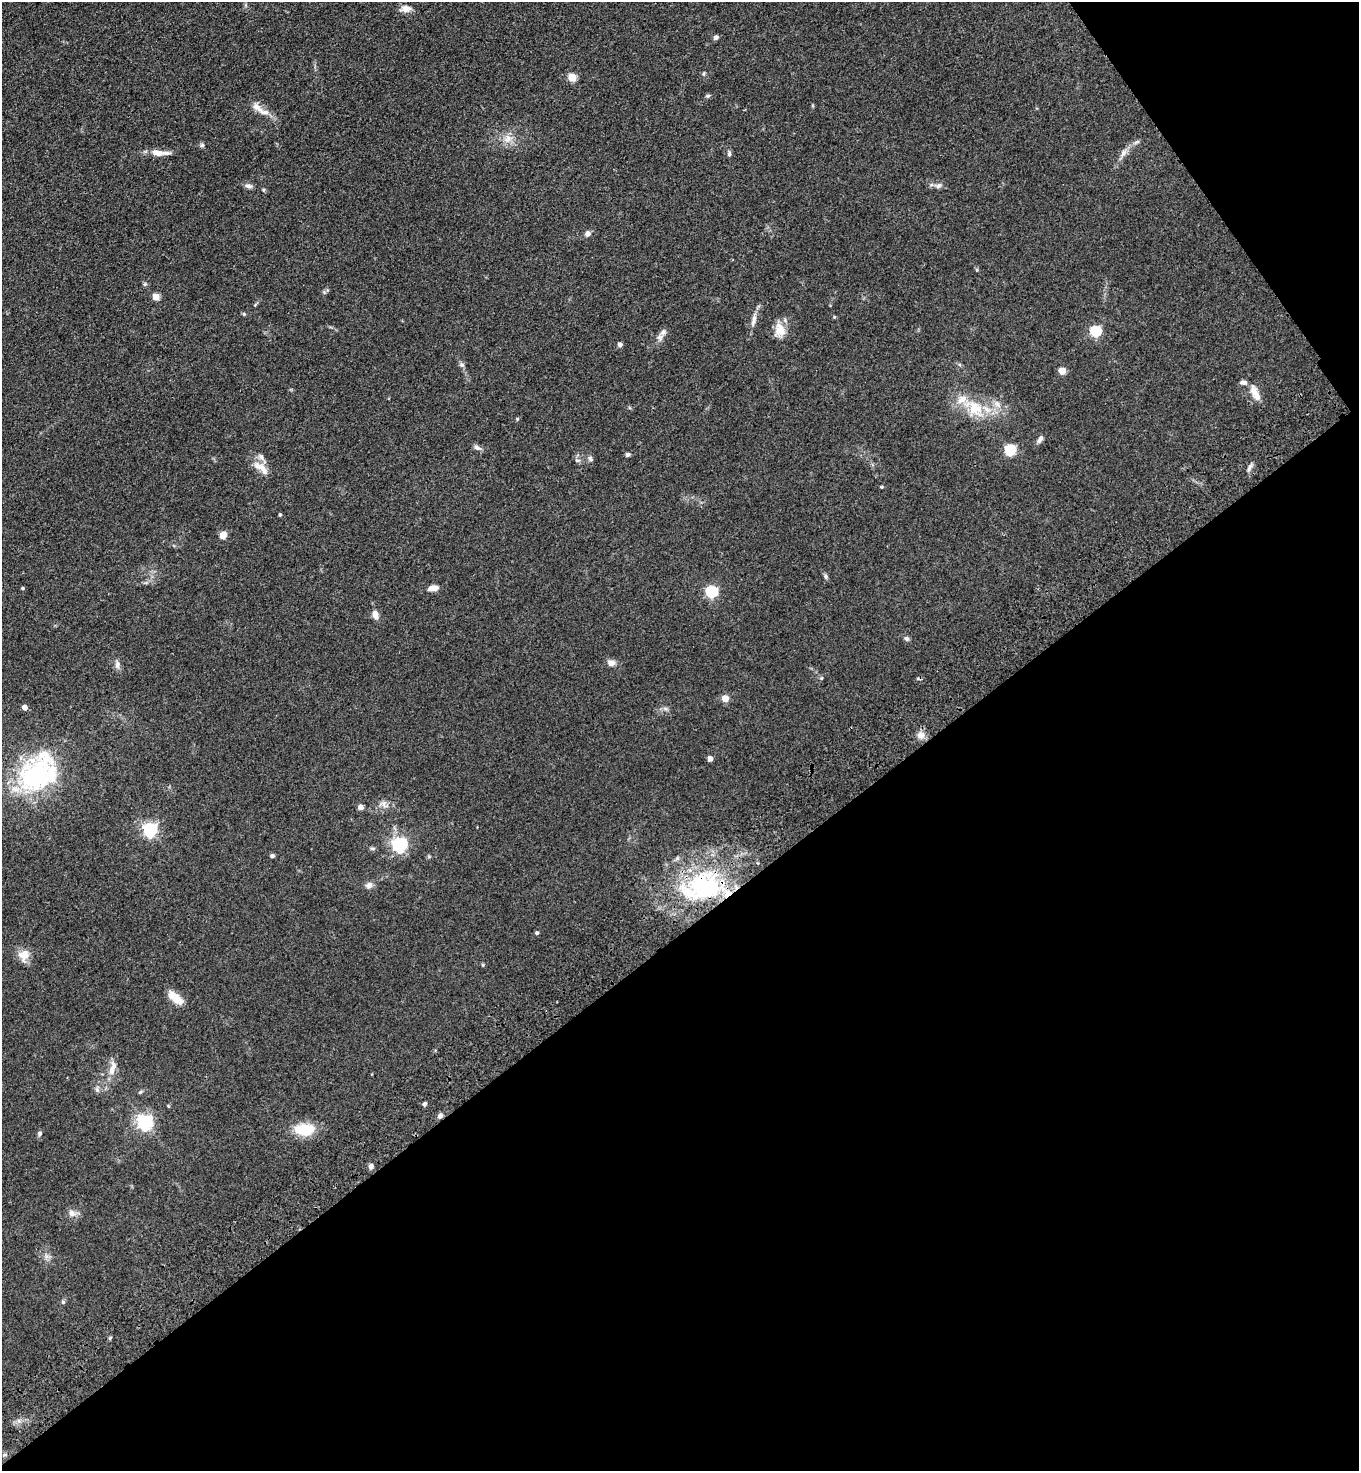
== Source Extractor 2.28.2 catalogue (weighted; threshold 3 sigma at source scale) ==
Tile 12 of 4 x 4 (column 4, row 3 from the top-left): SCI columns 4444-5800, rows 1569-3037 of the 6036 x 6074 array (HDU 1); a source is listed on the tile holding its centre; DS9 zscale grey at full resolution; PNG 1361 x 1473 px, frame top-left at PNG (2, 2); no overlay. Shown black and unused: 40% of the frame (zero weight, under 3 of 4 exposures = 6% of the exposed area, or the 3 px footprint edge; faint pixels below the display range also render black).
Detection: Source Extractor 2.28.2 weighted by HDU 2 'WHT'; one run over the whole footprint, this tile lists its part. Background 0.0845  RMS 0.0065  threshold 0.0292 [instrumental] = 3 sigma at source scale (4.5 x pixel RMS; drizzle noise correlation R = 1.50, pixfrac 1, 0.05/0.05 arcsec/px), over >= 5 px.
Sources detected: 88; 7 inside a brighter listed object's ellipse — not listed separately; the other 81 listed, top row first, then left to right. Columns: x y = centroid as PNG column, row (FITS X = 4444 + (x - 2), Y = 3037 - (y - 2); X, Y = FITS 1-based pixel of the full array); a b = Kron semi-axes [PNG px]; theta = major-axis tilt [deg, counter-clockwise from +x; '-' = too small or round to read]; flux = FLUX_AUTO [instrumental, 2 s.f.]
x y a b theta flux
406 9 15 8 4 4.5
716 37 6 5 - 1.8
704 73 5 3 - 0.72
572 77 5 5 - 22
708 96 6 5 - 1.1
257 107 17 8 -43 5.3
508 138 11 10 - 5.4
1136 142 9 5 26 1.6
202 145 6 6 - 1.2
157 152 18 8 -8 6.6
1123 153 11 7 58 3.3
729 154 7 5 85 1.3
248 186 11 6 -16 2.1
938 186 9 6 44 1.9
588 234 8 6 46 2.5
145 284 5 5 - 0.95
156 297 5 4 - 14
244 314 5 4 - 0.8
834 317 5 4 - 0.6
754 320 21 6 76 4.3
780 330 18 14 -85 9.2
1095 331 5 5 - 58
660 337 10 8 54 2.7
620 345 5 4 - 2.8
462 364 8 5 -35 1.4
1062 371 5 5 - 12
1255 393 24 8 -64 7
997 404 13 7 -56 3.9
975 408 26 19 -56 20
517 419 5 4 - 0.69
1040 439 11 5 54 2.3
477 447 9 6 -31 2.2
1010 450 5 5 - 63
628 454 6 5 - 1.4
261 457 10 6 -69 2.3
590 459 9 6 -53 1.5
577 460 7 4 7 1
260 466 21 9 -25 6.7
1249 467 11 5 64 2.1
881 487 4 3 - 0.84
280 515 4 3 - 0.84
223 535 7 6 - 5.5
826 576 7 6 - 1.3
23 588 4 3 - 0.9
433 588 12 6 9 4.1
711 591 6 5 - 80
375 615 10 7 -69 4.5
906 638 7 6 - 1.6
611 663 9 7 -2 3.3
117 665 12 6 90 2.4
821 678 5 5 - 0.78
725 698 5 4 - 13
24 707 4 4 - 6.1
665 708 7 4 -19 1.3
921 735 9 8 - 4.6
710 758 4 4 - 5
37 775 44 34 18 84
384 804 13 7 -52 3.1
360 807 4 4 - 4.4
150 829 6 6 - 140
399 845 6 6 - 170
372 848 7 5 -6 1.1
272 856 5 5 - 1.3
429 857 6 4 0 0.78
369 885 10 8 21 2.7
702 887 56 38 15 89
537 933 4 4 - 1.1
24 955 16 13 82 7.6
175 998 20 8 -40 9.2
113 1067 16 9 75 5.7
140 1092 6 4 44 0.85
424 1104 5 4 - 1.6
168 1106 5 4 - 0.61
440 1116 7 6 - 2
144 1122 6 6 - 190
304 1129 26 14 0 17
40 1133 6 6 - 1.4
371 1166 6 6 - 2.3
72 1213 11 9 -35 3.5
47 1256 7 6 - 2
63 1302 5 5 - 1.1
Overlapping masked pixels (flux is a lower limit): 1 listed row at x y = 702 887